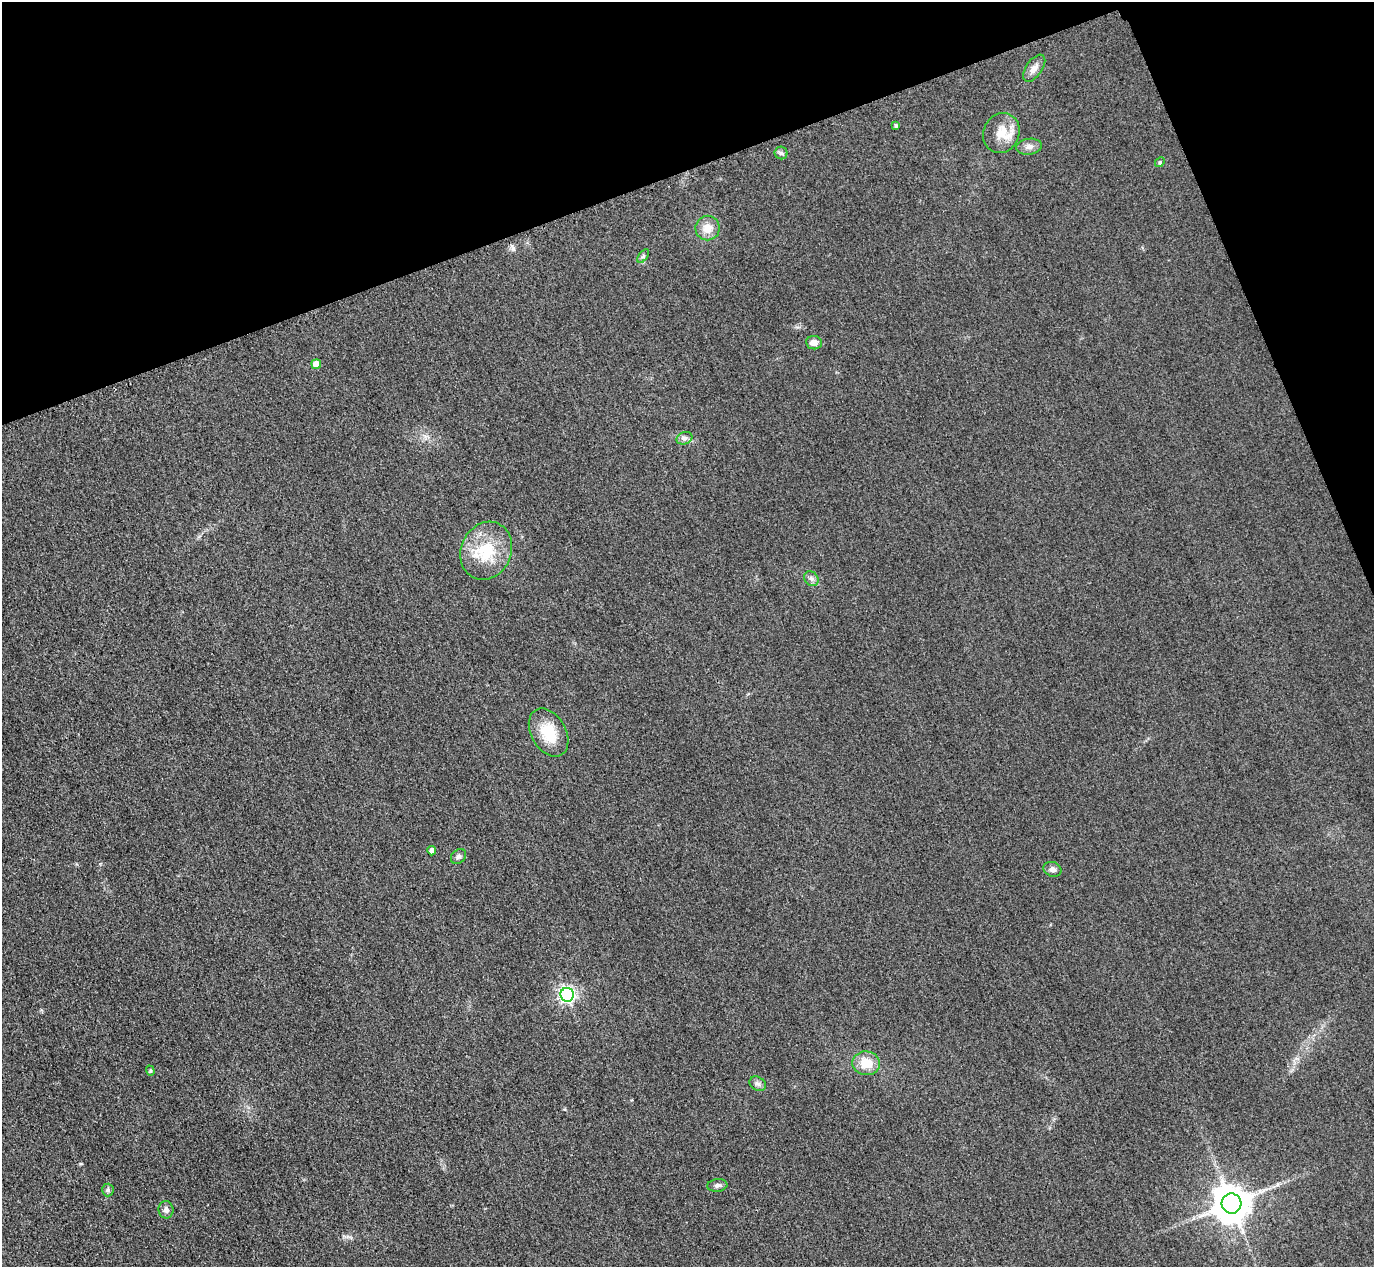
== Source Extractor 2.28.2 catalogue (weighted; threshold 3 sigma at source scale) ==
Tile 3 of 4 x 4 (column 3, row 1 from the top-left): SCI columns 2773-4144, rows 4097-5361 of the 5546 x 5533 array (HDU 1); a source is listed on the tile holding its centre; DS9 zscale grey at full resolution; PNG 1376 x 1269 px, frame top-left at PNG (2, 2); each listed source drawn as its Kron ellipse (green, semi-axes under 4 px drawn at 4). Shown black and unused: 18% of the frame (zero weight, under 3 of 4 exposures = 3% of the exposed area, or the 3 px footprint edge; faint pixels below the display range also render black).
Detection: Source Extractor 2.28.2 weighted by HDU 2 'WHT'; one run over the whole footprint, this tile lists its part. Background 0.139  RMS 0.019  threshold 0.0852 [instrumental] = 3 sigma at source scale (4.5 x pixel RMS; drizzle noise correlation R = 1.50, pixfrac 1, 0.05/0.05 arcsec/px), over >= 5 px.
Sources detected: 25; all 25 listed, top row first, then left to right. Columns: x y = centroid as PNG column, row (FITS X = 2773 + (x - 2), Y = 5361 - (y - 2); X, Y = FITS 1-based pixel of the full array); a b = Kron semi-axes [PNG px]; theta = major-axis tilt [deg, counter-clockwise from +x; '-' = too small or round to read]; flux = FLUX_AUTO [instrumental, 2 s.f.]
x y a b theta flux
1034 68 15 8 54 14
896 125 4 4 - 3
1001 133 20 18 67 38
1029 147 13 8 7 10
781 153 6 6 - 4.3
1160 162 5 4 - 2.6
708 228 12 12 - 23
643 256 8 4 53 3.5
814 343 8 6 -7 12
316 364 5 5 - 23
684 438 8 6 20 6
486 551 30 25 65 81
811 579 8 6 -48 6.2
549 732 26 17 -60 59
432 851 4 4 - 8.5
458 857 8 6 42 5.5
1052 869 9 7 -23 7.5
567 995 7 6 - 520
866 1063 14 12 -6 35
150 1071 5 4 - 2.3
758 1084 8 6 -32 6.2
717 1185 10 6 7 5.9
108 1190 6 5 - 4.4
1231 1203 10 10 - 4800
166 1210 8 7 - 7.3
Unlisted compact peaks at least as high as the median listed source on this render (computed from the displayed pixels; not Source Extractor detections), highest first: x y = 513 248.